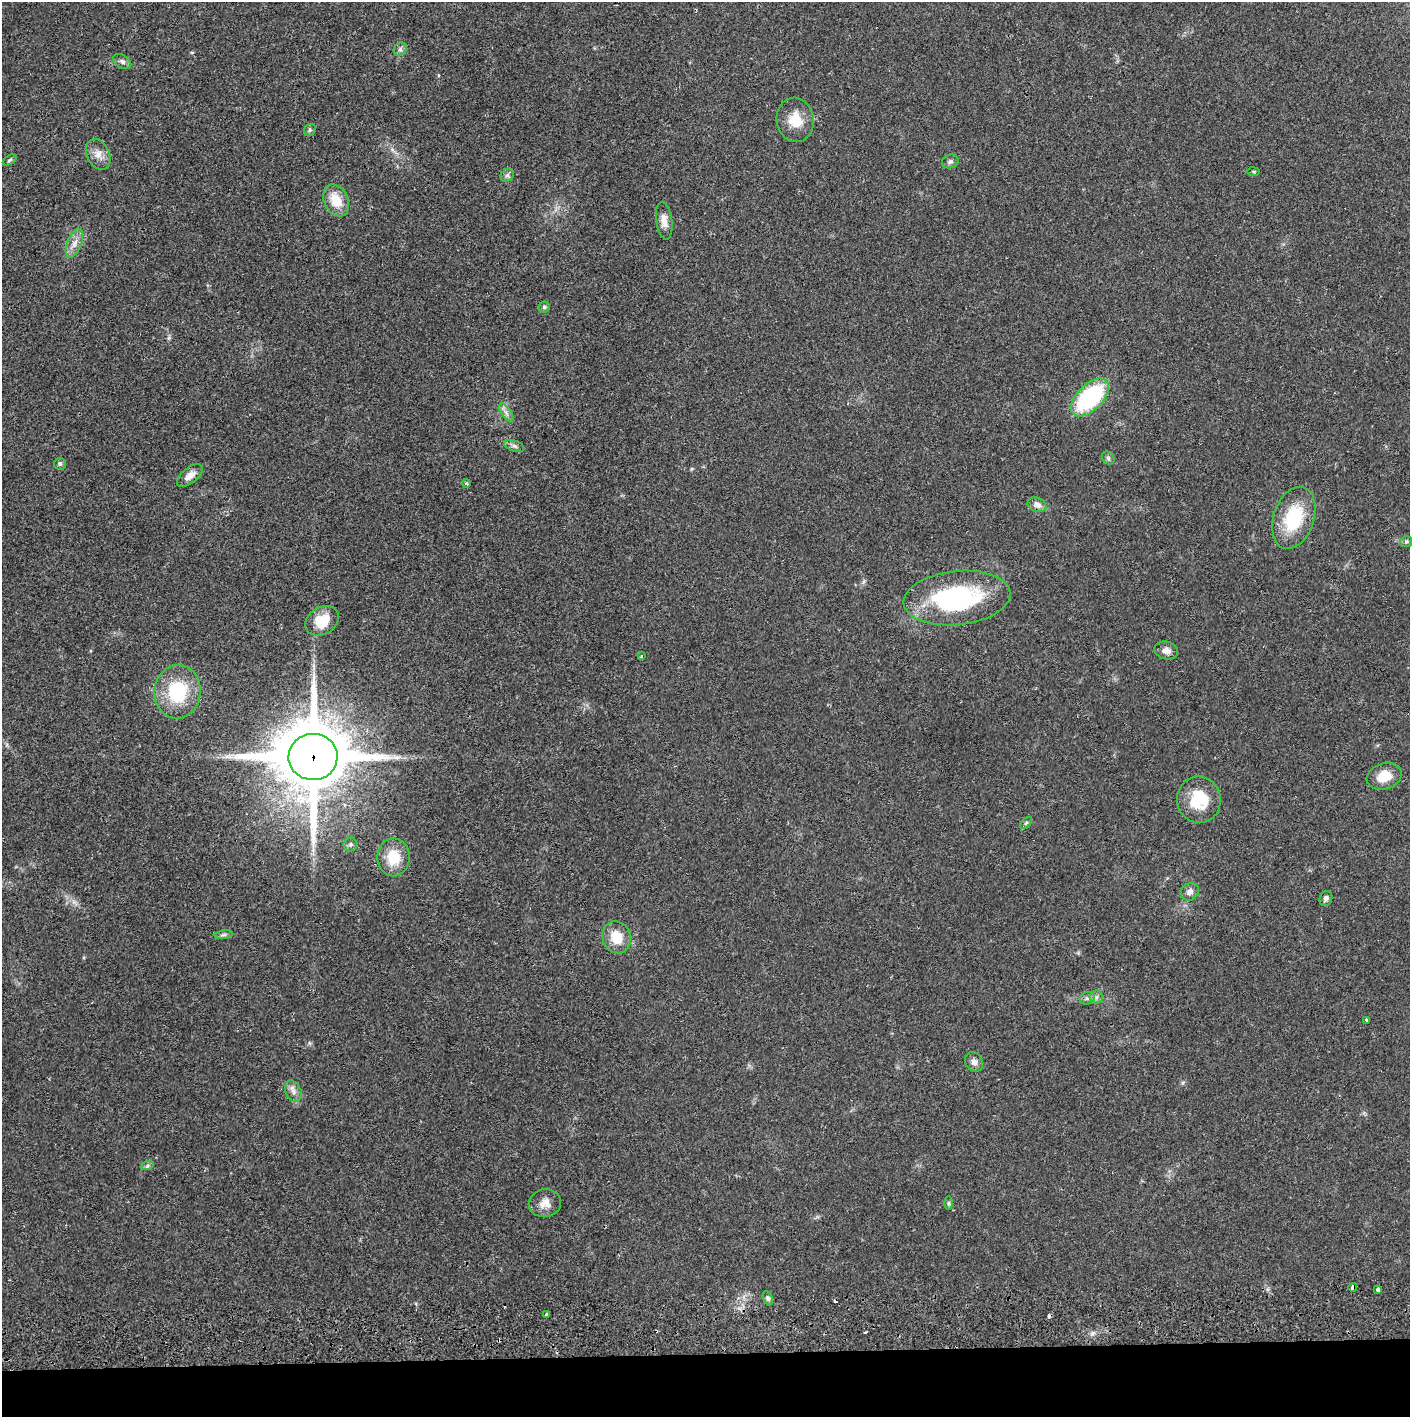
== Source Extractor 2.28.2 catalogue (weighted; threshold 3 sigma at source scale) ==
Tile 8 of 3 x 3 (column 2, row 3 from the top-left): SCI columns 1411-2818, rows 56-1470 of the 4232 x 4358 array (HDU 1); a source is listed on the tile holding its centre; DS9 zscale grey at full resolution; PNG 1412 x 1419 px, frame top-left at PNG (2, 2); each listed source drawn as its Kron ellipse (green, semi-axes under 4 px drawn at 4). Shown black and unused: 4% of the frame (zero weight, under 2 of 3 exposures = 3% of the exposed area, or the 3 px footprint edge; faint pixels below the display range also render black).
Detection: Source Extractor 2.28.2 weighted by HDU 2 'WHT'; one run over the whole footprint, this tile lists its part. Background 0.0215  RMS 0.0035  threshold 0.0156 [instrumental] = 3 sigma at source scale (4.5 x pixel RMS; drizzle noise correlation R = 1.50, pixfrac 1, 0.05/0.05 arcsec/px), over >= 5 px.
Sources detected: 53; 3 cosmic-ray / hot-pixel residue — neither listed nor drawn; the other 50 listed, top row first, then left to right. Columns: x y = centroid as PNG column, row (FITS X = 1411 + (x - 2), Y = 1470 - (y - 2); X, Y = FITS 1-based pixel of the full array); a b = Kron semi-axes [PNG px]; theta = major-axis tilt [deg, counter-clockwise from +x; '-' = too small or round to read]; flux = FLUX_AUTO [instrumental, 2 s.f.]
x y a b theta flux
400 49 7 6 - 0.97
122 61 10 6 -32 1.2
795 120 22 18 -79 7.4
310 130 6 5 - 0.71
98 154 16 11 -64 3.3
9 160 7 4 28 0.58
950 161 8 6 14 1
1254 172 6 4 -7 0.45
507 175 7 6 - 0.82
336 200 17 12 -65 7.5
664 221 19 8 -82 3.1
74 243 15 7 69 2.7
544 307 5 5 - 0.75
1090 397 23 13 45 36
506 412 10 5 -55 1.4
514 446 10 5 -18 1
1108 458 7 5 -48 0.73
60 464 6 6 - 0.66
190 475 15 7 38 2.9
466 483 4 4 - 0.49
1037 505 10 7 -22 2.2
1294 518 32 20 72 19
1406 542 6 5 - 0.63
957 598 53 27 6 47
322 621 18 13 31 8.3
1166 651 12 9 -12 2.2
641 656 3 3 - 1.2
177 692 27 23 84 21
313 757 24 23 - 3300
1384 776 18 13 18 6.9
1199 800 23 22 - 12
1026 823 7 4 45 0.61
350 844 7 7 - 0.91
393 857 19 16 -89 9.3
1190 892 9 8 - 1.7
1326 898 8 6 65 1.1
224 935 9 4 9 0.81
617 937 16 14 -69 7.2
1096 997 6 6 - 1.1
1087 998 8 6 19 1.1
1367 1020 4 3 - 1.5
974 1062 10 8 -54 1.7
293 1091 11 7 -65 1.9
147 1166 7 4 19 0.58
545 1203 16 14 13 3.5
948 1203 6 4 -90 0.59
1353 1287 4 3 - 1.9
1378 1290 4 3 - 2
768 1298 7 4 -68 0.76
546 1315 3 3 - 3.9
Overlapping masked pixels (flux is a lower limit): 2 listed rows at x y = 313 757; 1353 1287